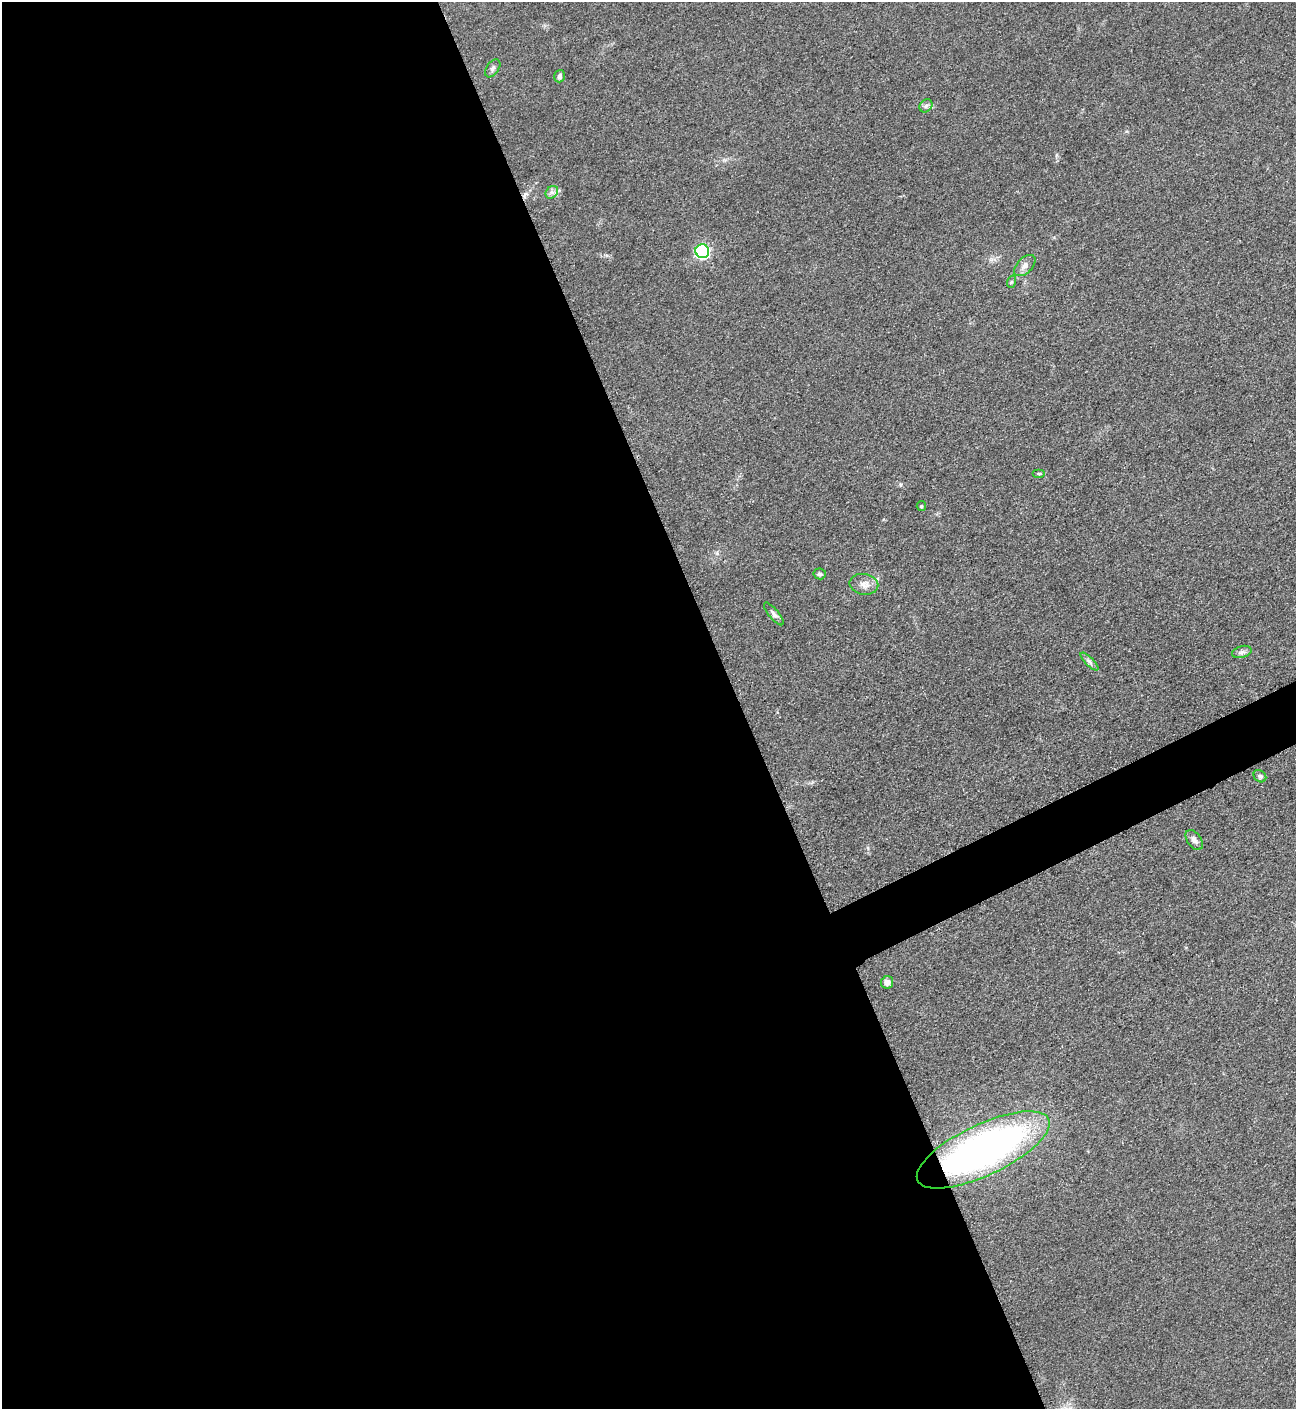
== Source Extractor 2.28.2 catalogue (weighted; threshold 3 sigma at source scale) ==
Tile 9 of 4 x 4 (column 1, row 3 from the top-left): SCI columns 162-1455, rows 1415-2821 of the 5635 x 5645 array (HDU 1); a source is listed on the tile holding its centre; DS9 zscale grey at full resolution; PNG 1298 x 1411 px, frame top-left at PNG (2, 2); each listed source drawn as its Kron ellipse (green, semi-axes under 4 px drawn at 4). Shown black and unused: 59% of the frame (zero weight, under 3 of 5 exposures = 1% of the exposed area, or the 3 px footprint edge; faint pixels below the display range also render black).
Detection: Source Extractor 2.28.2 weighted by HDU 2 'WHT'; one run over the whole footprint, this tile lists its part. Background 0.0916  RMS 0.0067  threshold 0.0302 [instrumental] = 3 sigma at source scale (4.5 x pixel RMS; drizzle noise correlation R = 1.50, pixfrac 1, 0.05/0.05 arcsec/px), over >= 5 px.
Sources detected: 18; all 18 listed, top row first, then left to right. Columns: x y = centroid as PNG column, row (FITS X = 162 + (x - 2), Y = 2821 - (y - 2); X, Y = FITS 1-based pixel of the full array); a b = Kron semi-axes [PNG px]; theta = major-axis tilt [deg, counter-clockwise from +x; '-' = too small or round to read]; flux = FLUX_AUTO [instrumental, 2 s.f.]
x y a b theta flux
493 68 10 6 56 1.9
560 76 6 5 - 2
926 106 7 5 46 1.6
552 192 7 5 46 2
702 251 7 6 - 110
1025 266 13 7 45 3.7
1011 282 6 4 71 0.88
1039 474 6 4 0 0.96
921 506 5 4 - 0.79
820 574 6 5 - 1.5
864 584 14 10 -10 5.3
774 614 14 5 -50 2.3
1242 652 10 6 16 2.2
1089 662 12 4 -45 2.1
1260 776 7 5 -42 1.4
1194 840 11 7 -53 2.9
887 982 6 6 - 3
983 1150 72 25 25 320
Overlapping masked pixels (flux is a lower limit): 1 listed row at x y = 983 1150